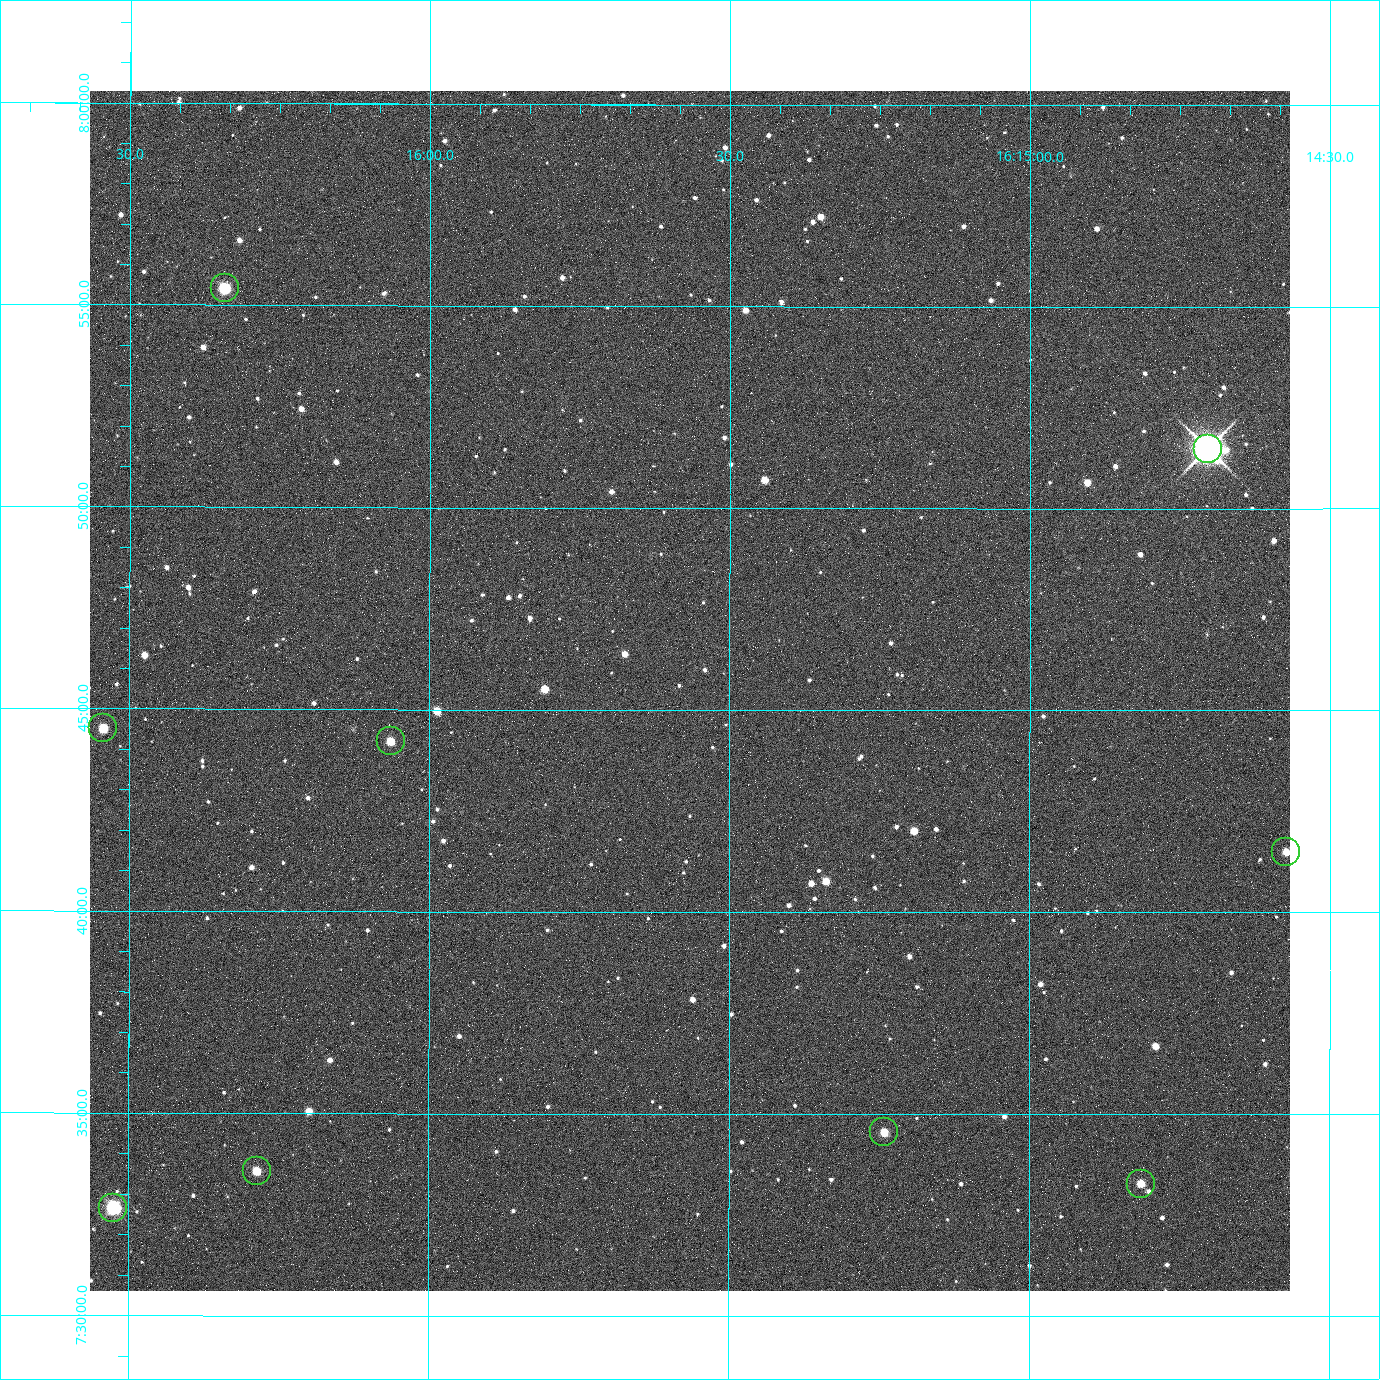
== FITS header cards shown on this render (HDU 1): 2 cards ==
NAXIS1  =                 2400 / Width of image data
NAXIS2  =                 2400 / Height of image data

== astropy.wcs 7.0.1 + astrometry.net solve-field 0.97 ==
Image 2400 x 2400 px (HDU 1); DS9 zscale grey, zoomed out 1/2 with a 90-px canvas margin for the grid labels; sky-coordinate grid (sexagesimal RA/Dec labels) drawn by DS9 from the SOLVED WCS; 9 Tycho-2 reference stars matched to detected sources circled (green)
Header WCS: RA---TAN/DEC--TAN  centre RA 16:15:34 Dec +07:45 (243.89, +7.76 deg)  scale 0.74 arcsec/px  FOV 29.6' x 29.6'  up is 0 deg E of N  parity normal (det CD < 0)
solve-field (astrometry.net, Tycho-2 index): VERIFIED the header's WCS against the Tycho-2 star catalogue (6 matches, 0 conflicts) and refined it, rather than solving blind
Solved WCS: RA---TAN-SIP/DEC--TAN-SIP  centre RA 16:15:34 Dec +07:45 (243.89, +7.76 deg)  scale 0.743 arcsec/px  FOV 29.7' x 29.7'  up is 0 deg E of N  parity normal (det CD < 0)
The solver's refit moves the header's centre by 3 arcsec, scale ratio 1.004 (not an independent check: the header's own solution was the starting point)
Tycho-2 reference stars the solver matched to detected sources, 9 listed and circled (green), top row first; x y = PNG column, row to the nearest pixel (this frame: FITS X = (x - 90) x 2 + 1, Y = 2400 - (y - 91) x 2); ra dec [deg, ICRS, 3 dp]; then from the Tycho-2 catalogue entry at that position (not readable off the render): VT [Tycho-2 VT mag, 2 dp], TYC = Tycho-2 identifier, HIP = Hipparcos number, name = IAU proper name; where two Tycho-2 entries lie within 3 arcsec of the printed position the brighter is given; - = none
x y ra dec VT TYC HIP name
224 288 244.086 +7.924 10.10 946-635-1 - -
1208 449 243.676 +7.858 6.72 946-1598-1 79608 -
102 728 244.136 +7.742 11.26 946-889-1 - -
390 742 244.016 +7.737 11.56 946-881-1 - -
1286 852 243.643 +7.692 11.91 946-916-1 - -
884 1132 243.810 +7.576 11.94 946-1047-1 - -
257 1172 244.071 +7.560 11.55 946-984-1 - -
1140 1184 243.703 +7.555 12.21 946-959-1 - -
113 1208 244.131 +7.544 9.21 946-968-1 - -